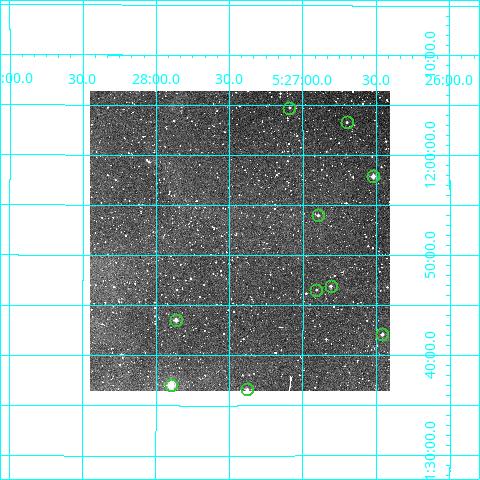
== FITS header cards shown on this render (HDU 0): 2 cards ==
NAXIS1  =                  300
NAXIS2  =                  300

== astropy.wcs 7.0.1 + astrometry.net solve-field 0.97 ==
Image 300 x 300 px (HDU 0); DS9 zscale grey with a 90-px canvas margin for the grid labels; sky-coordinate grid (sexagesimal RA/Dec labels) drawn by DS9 from the SOLVED WCS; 10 Tycho-2 reference stars matched to detected sources circled (green)
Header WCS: RA---TAN/DEC--TAN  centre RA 05:27:26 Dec +11:51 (81.86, +11.86 deg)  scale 6 arcsec/px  FOV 30.0' x 30.0'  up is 0 deg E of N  parity normal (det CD < 0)
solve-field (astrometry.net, Tycho-2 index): VERIFIED the header's WCS against the Tycho-2 star catalogue (10 matches, 0 conflicts) and refined it, rather than solving blind
Solved WCS: RA---TAN-SIP/DEC--TAN-SIP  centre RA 05:27:26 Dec +11:51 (81.86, +11.86 deg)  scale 6 arcsec/px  FOV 30.0' x 30.0'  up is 0 deg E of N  parity normal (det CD < 0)
The solver's refit moves the header's centre by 1.9 arcsec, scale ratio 1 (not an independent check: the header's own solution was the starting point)
Tycho-2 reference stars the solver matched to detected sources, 10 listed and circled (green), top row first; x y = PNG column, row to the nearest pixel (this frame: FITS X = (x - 90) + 1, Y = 300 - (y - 91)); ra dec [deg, ICRS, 3 dp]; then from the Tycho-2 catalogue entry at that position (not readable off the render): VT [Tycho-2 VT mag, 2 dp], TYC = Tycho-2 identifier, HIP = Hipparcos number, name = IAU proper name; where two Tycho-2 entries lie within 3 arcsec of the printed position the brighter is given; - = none
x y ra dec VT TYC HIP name
289 108 81.772 +12.080 11.52 708-536-1 - -
347 122 81.675 +12.055 11.44 708-775-1 - -
373 176 81.630 +11.965 10.19 708-938-1 - -
318 215 81.724 +11.900 11.64 708-2058-1 - -
331 286 81.702 +11.782 11.57 708-2014-1 - -
316 290 81.727 +11.776 11.99 708-1203-1 - -
176 320 81.966 +11.726 9.53 708-1646-1 - -
382 334 81.615 +11.702 10.30 708-1934-1 - -
171 385 81.974 +11.617 9.28 708-904-1 - -
247 389 81.845 +11.611 11.05 708-1383-1 - -